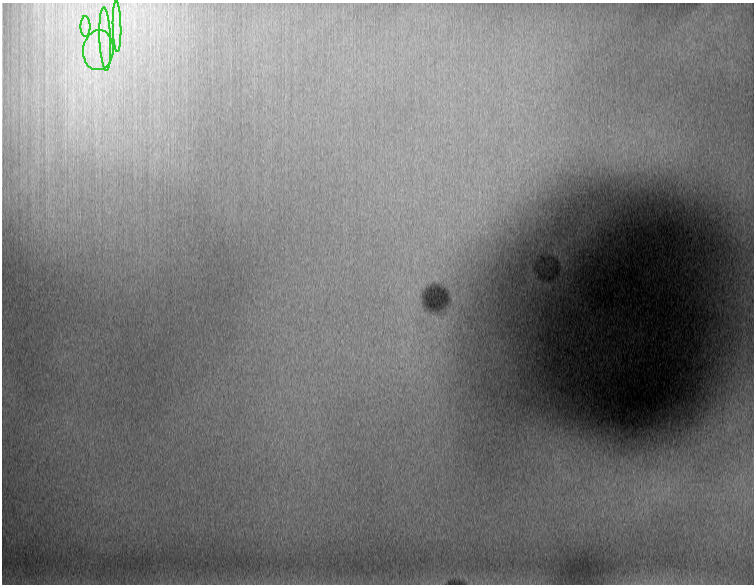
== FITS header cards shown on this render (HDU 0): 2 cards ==
NAXIS1  =                  752
NAXIS2  =                  582

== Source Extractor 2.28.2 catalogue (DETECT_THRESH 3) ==
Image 752 x 582 px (HDU 0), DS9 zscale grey, 1 PNG px = 1 image px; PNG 756 x 586 px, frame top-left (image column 1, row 582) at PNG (2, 3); each listed source drawn as its Kron ellipse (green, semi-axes under 4 px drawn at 4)
Background 35400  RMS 200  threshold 589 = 3 sigma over >= 5 px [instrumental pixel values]
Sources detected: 4; all 4 listed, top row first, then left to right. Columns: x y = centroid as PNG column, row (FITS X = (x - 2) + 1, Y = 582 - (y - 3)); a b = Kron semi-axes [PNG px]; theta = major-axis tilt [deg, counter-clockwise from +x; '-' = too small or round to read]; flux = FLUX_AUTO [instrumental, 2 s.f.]
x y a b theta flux
85 26 10 5 -89 69000
117 26 25 4 -89 140000
105 39 31 5 -88 230000
98 50 20 15 84 430000